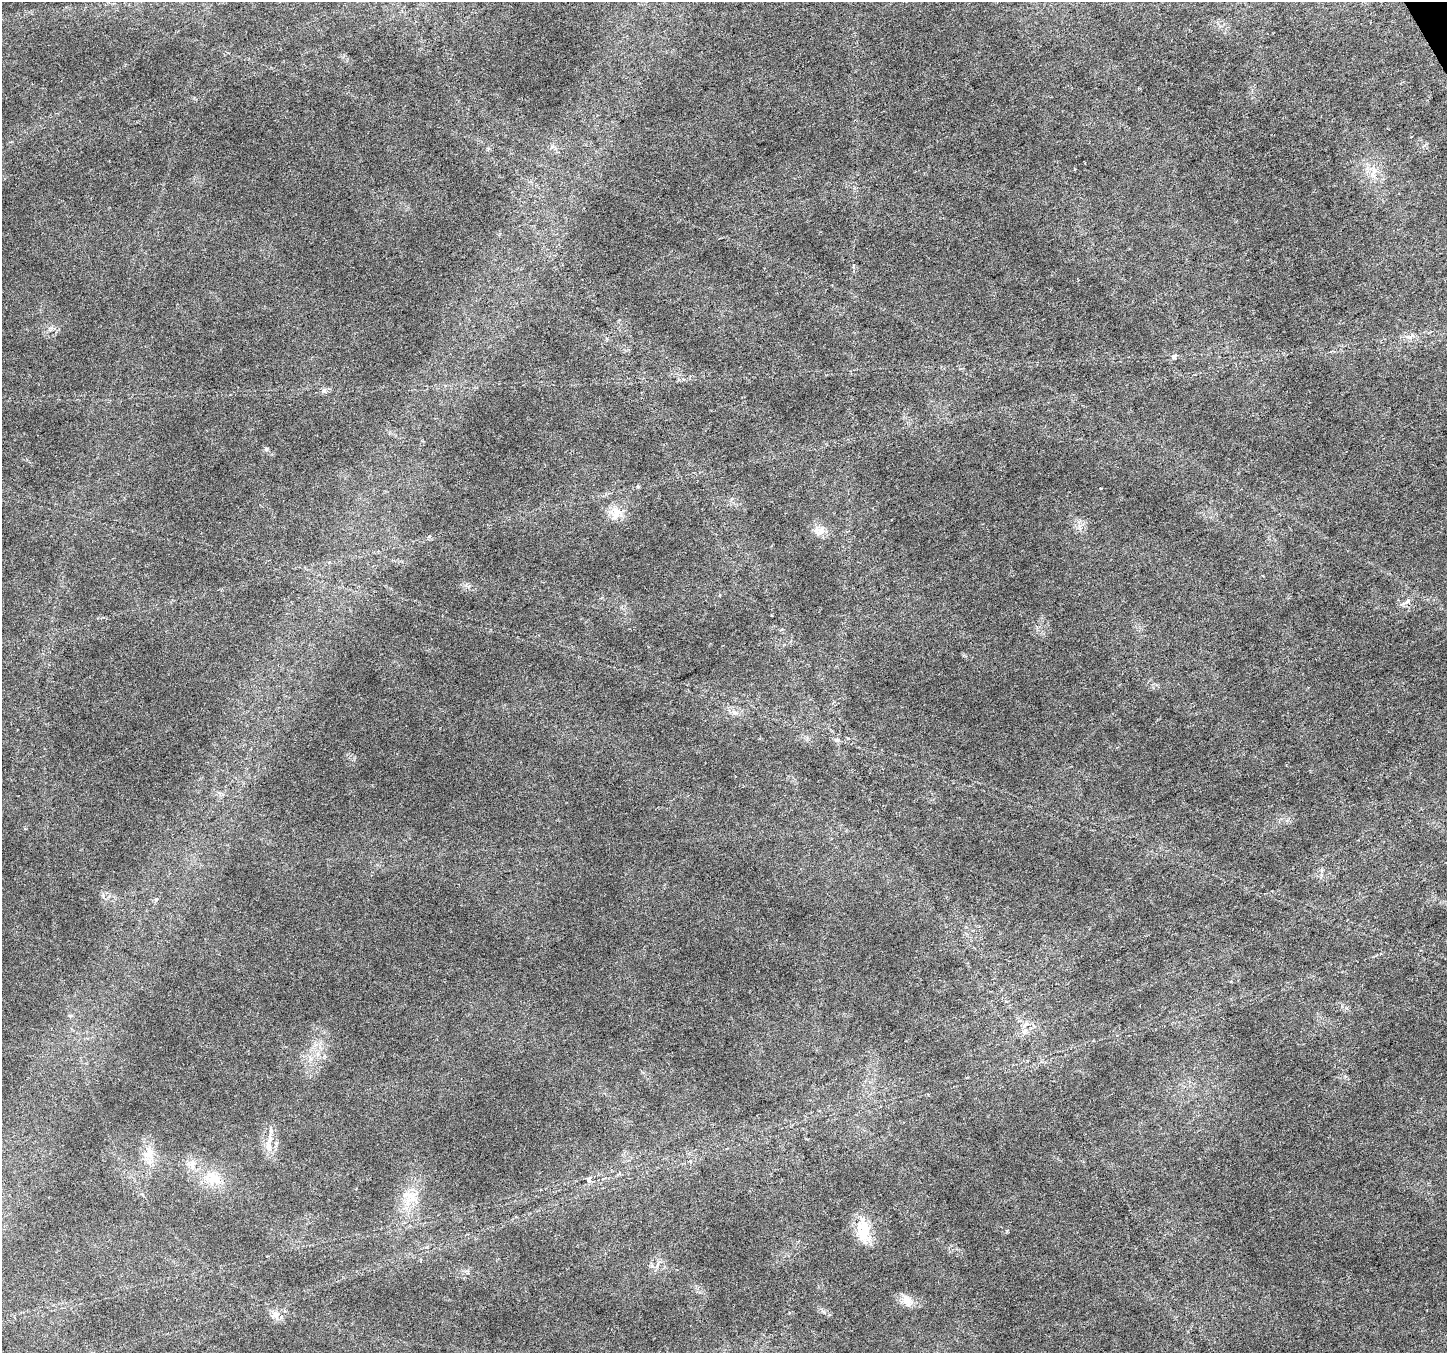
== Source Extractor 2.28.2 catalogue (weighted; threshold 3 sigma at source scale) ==
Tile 10 of 4 x 4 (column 2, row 3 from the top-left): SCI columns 1452-2896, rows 1516-2866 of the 5788 x 5674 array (HDU 1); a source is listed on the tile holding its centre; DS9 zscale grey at full resolution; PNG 1449 x 1355 px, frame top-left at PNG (2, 2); no overlay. Shown black and unused: <1% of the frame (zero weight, under 3 of 6 exposures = <1% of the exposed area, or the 3 px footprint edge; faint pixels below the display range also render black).
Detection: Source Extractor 2.28.2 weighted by HDU 2 'WHT'; one run over the whole footprint, this tile lists its part. Background 0.0161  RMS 0.0018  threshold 0.00756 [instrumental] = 3 sigma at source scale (4.09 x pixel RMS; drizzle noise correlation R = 1.36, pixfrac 0.8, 0.0396/0.0396 arcsec/px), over >= 5 px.
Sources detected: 24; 1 inside a brighter listed object's ellipse — not listed separately; the other 23 listed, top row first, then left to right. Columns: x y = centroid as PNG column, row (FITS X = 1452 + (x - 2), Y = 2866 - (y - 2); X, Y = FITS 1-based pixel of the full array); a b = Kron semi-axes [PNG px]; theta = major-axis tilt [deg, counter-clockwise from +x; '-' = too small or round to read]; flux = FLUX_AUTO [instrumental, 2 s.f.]
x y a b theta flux
1373 172 17 6 68 1.3
1410 336 13 7 24 0.96
1174 357 7 5 1 0.43
324 391 8 5 -62 0.45
266 449 6 5 - 0.31
1100 488 3 2 - 0.14
616 513 20 15 88 2.5
819 531 17 11 19 1.6
719 595 5 3 - 0.15
1407 601 11 5 35 0.66
735 712 10 4 -13 0.56
837 740 6 5 - 0.36
156 899 5 5 - 0.39
1025 1031 8 6 54 0.76
269 1141 32 7 84 2.1
149 1154 16 14 74 2.5
212 1178 29 18 -16 4.8
589 1180 6 6 - 0.74
409 1197 23 21 66 4.3
863 1229 29 13 -88 5.6
657 1265 8 3 71 0.43
906 1299 16 12 -63 1.6
275 1315 12 9 39 1.3
Unlisted compact peaks at least as high as the median listed source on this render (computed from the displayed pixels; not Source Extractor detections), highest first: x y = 638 487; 429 536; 466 585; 1346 1008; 1007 1231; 824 1312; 49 329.